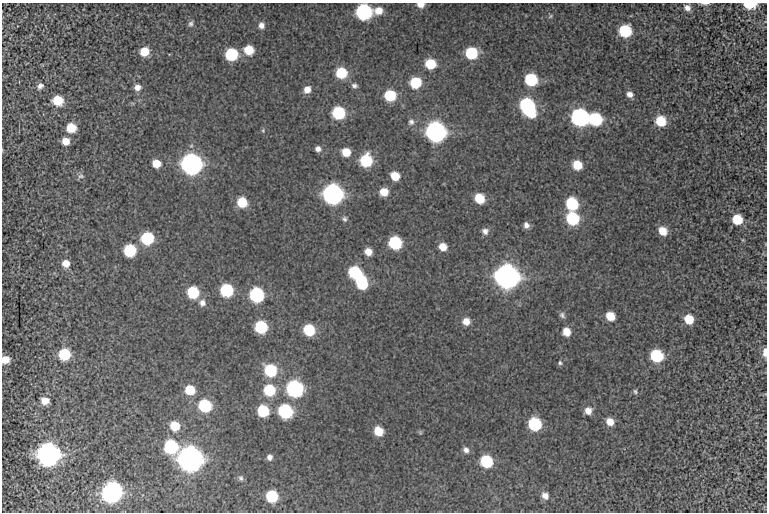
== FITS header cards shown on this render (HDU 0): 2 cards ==
NAXIS1  =                  765 / Axis length
NAXIS2  =                  510 / Axis length

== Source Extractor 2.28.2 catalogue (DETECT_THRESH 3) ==
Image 765 x 510 px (HDU 0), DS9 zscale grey, 1 PNG px = 1 image px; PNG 769 x 514 px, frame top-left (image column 1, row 510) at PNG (2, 3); no overlay
Background -0.387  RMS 2.4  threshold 7.28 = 3 sigma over >= 5 px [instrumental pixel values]
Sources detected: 105; all 105 listed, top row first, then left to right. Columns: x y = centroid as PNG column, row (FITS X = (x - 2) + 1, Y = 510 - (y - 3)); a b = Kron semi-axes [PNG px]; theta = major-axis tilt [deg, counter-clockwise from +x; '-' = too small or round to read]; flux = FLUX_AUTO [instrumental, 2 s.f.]
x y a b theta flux
705 4 11 3 0 400
750 4 9 5 -2 7300
421 5 8 6 -1 1400
687 8 8 6 -43 850
378 11 10 8 15 1900
364 12 8 8 - 41000
551 16 7 5 37 270
191 24 9 6 76 500
261 25 8 7 - 890
625 31 8 8 - 11000
249 50 8 7 - 4500
144 52 8 7 - 3500
471 53 8 8 - 12000
231 54 8 8 - 14000
430 64 8 7 - 6400
341 73 8 7 - 8000
531 80 8 8 - 13000
415 83 8 7 - 8300
40 86 9 7 47 760
354 86 7 6 - 530
137 87 8 7 - 1100
307 89 8 7 - 1400
630 94 8 7 - 920
390 95 8 7 - 8200
58 100 8 7 - 5100
528 106 14 8 -64 33000
338 113 8 8 - 14000
580 117 9 8 - 62000
595 119 9 8 - 14000
661 121 8 8 - 5600
411 122 9 8 - 660
71 128 7 7 - 4400
263 130 6 5 - 230
436 132 9 9 - 110000
66 141 7 7 - 1800
318 149 6 6 - 780
346 152 7 7 - 3000
366 161 8 8 - 12000
156 163 7 6 - 2800
191 164 9 9 - 130000
577 165 8 7 - 3600
81 176 9 7 -12 540
395 176 7 6 - 3300
384 192 7 7 - 2500
333 194 9 9 - 110000
479 198 8 7 - 4900
242 202 8 7 - 5600
572 203 8 7 - 13000
572 218 9 8 - 15000
344 219 7 6 - 420
737 219 8 7 - 4900
526 225 7 6 - 770
485 231 8 7 - 830
663 231 8 7 - 2600
147 238 8 8 - 15000
743 240 6 4 -71 160
395 243 8 8 - 16000
443 247 7 6 - 1900
130 250 8 8 - 13000
368 252 7 6 - 1700
66 263 8 8 - 1500
355 272 8 8 - 13000
507 276 10 9 - 250000
361 282 11 8 -70 12000
226 290 8 8 - 16000
193 292 8 8 - 10000
257 295 9 8 - 24000
202 303 9 8 - 980
562 315 8 7 - 500
610 316 7 6 - 3300
689 319 7 7 - 3900
466 321 8 7 - 1600
261 327 8 8 - 13000
309 330 8 7 - 8800
566 332 8 7 - 2300
765 352 9 4 89 1100
64 354 8 8 - 9200
656 356 8 8 - 14000
5 360 6 6 - 2300
560 363 6 5 - 290
270 370 9 8 - 12000
295 389 9 8 - 46000
190 390 8 8 - 4700
269 390 8 8 - 9000
635 391 6 5 - 310
45 401 7 6 - 1700
205 406 8 8 - 14000
263 411 8 7 - 9100
285 411 9 8 - 21000
588 411 8 8 - 1500
610 422 8 7 - 1800
535 424 8 8 - 15000
175 426 8 8 - 3900
378 431 8 7 - 3700
420 432 6 5 - 220
171 447 9 8 - 20000
466 450 8 6 -60 730
48 454 10 9 - 180000
270 457 6 6 - 670
190 459 10 9 - 250000
486 461 8 8 - 12000
241 478 8 6 -71 440
111 493 11 9 64 81000
272 496 8 8 - 10000
545 496 9 7 -52 1100
At the frame edge (FLAGS 8, measured only in part): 5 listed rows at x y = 705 4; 750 4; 421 5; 765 352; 5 360